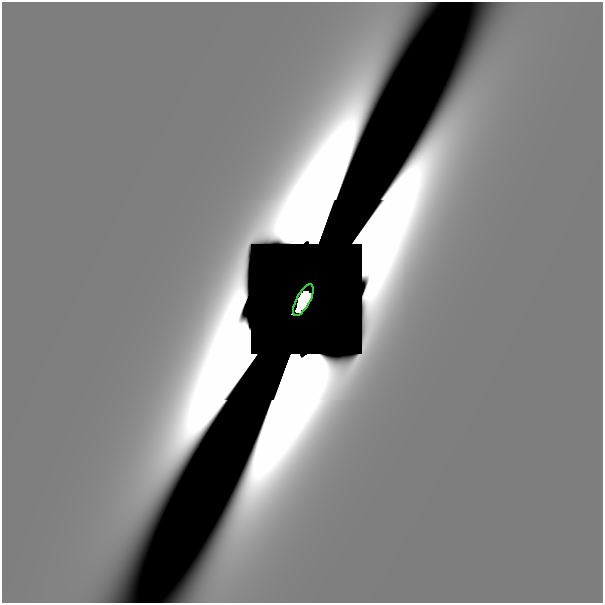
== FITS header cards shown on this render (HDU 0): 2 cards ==
NAXIS1  =                  601
NAXIS2  =                  601

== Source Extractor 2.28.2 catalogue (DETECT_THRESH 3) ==
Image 601 x 601 px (HDU 0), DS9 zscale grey, 1 PNG px = 1 image px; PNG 605 x 605 px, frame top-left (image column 1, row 601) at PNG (2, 2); each listed source drawn as its Kron ellipse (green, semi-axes under 4 px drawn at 4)
Background 9.91e-13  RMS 1.0e-12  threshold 3.08e-12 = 3 sigma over >= 5 px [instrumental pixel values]
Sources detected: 5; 4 with non-positive FLUX_AUTO (blend fragments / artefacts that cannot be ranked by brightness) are neither listed nor drawn; the other 1 listed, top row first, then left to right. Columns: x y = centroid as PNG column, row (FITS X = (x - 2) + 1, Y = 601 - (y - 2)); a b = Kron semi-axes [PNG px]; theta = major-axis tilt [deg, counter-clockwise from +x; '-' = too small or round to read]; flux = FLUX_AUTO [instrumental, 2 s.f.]
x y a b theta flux
303 300 18 7 61 7.1
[4 non-positive-flux detections neither listed nor drawn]